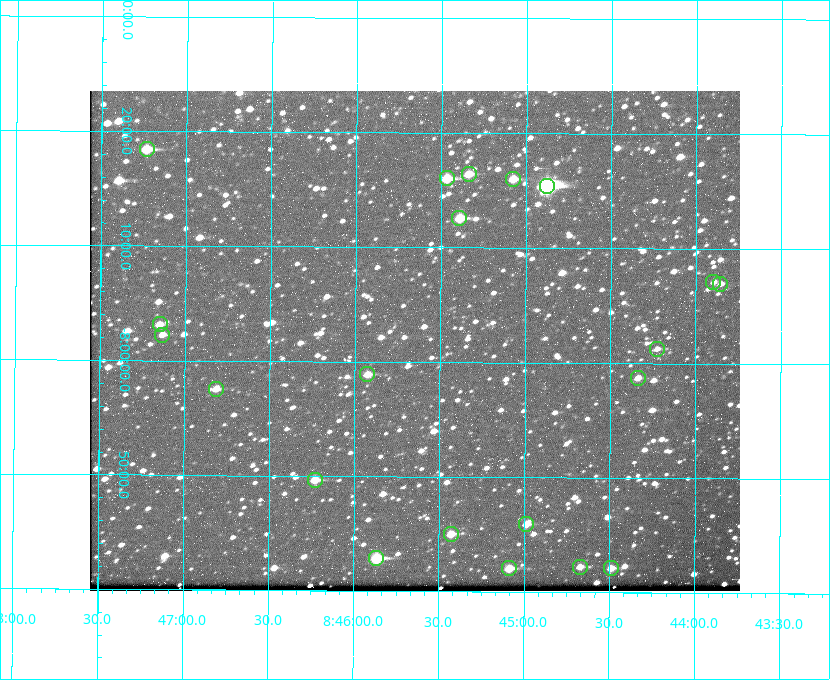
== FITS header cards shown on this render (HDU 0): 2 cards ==
NAXIS1  =                  650 / Width of table row in bytes
NAXIS2  =                  500 / Number of rows in table

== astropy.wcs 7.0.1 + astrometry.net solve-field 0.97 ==
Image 650 x 500 px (HDU 0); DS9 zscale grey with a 90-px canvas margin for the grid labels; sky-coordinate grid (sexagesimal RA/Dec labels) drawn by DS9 from the SOLVED WCS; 21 Tycho-2 reference stars matched to detected sources circled (green)
Header WCS: none
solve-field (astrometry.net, Tycho-2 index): SOLVED blind (the file carries no WCS)
Solved WCS: RA---TAN-SIP/DEC--TAN-SIP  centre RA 08:45:39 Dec -08:02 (131.41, -8.03 deg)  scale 5.24 arcsec/px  FOV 56.7' x 43.6'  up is +180 deg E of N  parity flipped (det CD > 0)
(file carries no celestial WCS; the grid is the blind solution)
Tycho-2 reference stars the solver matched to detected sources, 21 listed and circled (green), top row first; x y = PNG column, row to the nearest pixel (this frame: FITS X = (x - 90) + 1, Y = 500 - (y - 91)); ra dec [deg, ICRS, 3 dp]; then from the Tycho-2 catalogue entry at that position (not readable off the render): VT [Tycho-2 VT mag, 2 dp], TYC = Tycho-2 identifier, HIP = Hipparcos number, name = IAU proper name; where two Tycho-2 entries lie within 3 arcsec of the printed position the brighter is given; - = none
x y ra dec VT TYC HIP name
147 149 131.808 -8.307 9.64 5442-1713-1 - -
469 174 131.335 -8.274 10.98 5442-594-1 - -
447 178 131.367 -8.267 10.01 5442-454-1 - -
513 179 131.270 -8.267 10.78 5442-693-1 - -
547 186 131.219 -8.257 7.68 5442-1112-1 42924 -
459 218 131.348 -8.210 9.85 5442-617-1 - -
713 282 130.974 -8.119 12.03 5442-588-1 - -
720 284 130.964 -8.116 12.42 5442-381-1 - -
160 324 131.787 -8.052 11.26 5442-527-1 - -
162 335 131.783 -8.038 11.46 5442-45-1 - -
657 349 131.057 -8.021 12.20 5442-277-1 - -
367 374 131.481 -7.982 10.84 5442-1444-1 - -
638 378 131.085 -7.979 12.05 5442-273-1 - -
216 389 131.703 -7.959 11.45 5442-1027-1 - -
315 480 131.557 -7.828 10.76 5442-1179-1 - -
526 524 131.247 -7.766 11.19 5442-426-1 - -
451 534 131.357 -7.750 10.86 5442-458-1 - -
376 558 131.466 -7.715 9.32 5442-1286-1 43006 -
580 567 131.168 -7.704 11.38 5442-657-1 - -
509 568 131.272 -7.701 10.67 5442-1279-1 - -
611 568 131.122 -7.702 11.05 5442-69-1 - -